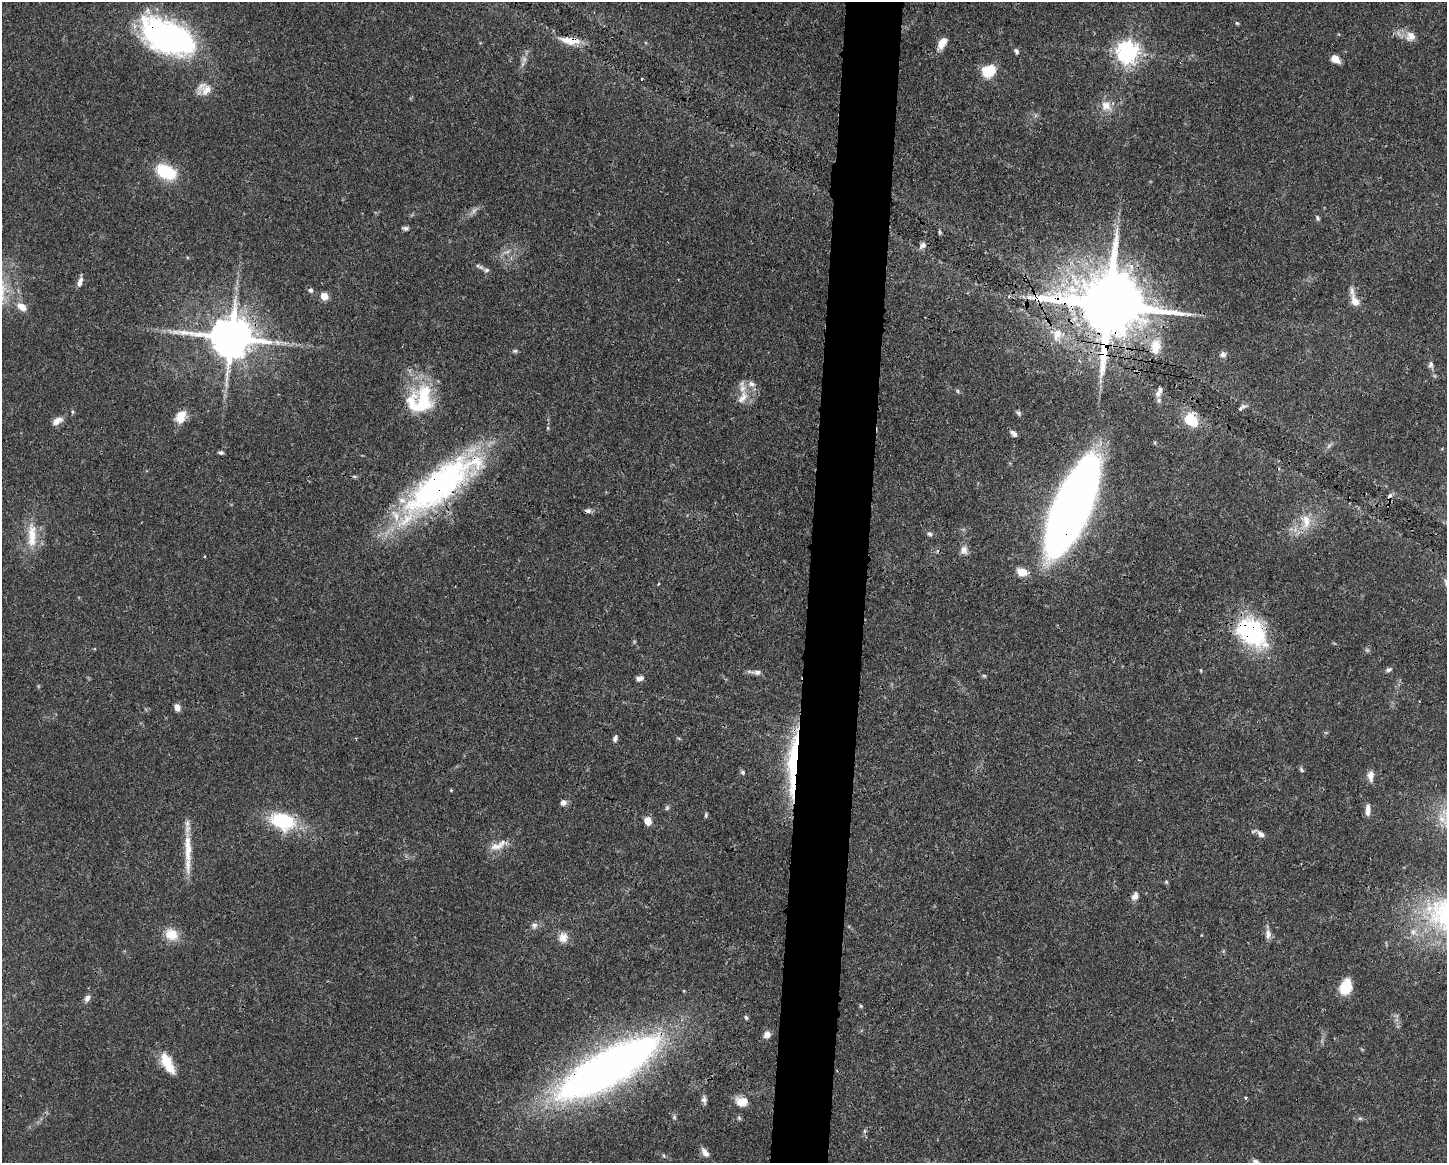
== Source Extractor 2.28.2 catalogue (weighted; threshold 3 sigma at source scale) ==
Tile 5 of 3 x 4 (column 2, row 2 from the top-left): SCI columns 1560-3004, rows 2328-3488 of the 4674 x 4656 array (HDU 1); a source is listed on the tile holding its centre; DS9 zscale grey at full resolution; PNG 1449 x 1165 px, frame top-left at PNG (2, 2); no overlay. Shown black and unused: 4% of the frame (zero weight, under 3 of 4 exposures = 1% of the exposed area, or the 3 px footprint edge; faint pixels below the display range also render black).
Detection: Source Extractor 2.28.2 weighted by HDU 2 'WHT'; one run over the whole footprint, this tile lists its part. Background 0.0441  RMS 0.0029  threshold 0.0131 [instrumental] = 3 sigma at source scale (4.5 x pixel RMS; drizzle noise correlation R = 1.50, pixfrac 1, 0.05/0.05 arcsec/px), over >= 5 px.
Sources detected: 109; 3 too faint to see at this stretch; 1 cosmic-ray / hot-pixel residue — not listed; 7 inside a brighter listed object's ellipse — not listed separately; the other 98 listed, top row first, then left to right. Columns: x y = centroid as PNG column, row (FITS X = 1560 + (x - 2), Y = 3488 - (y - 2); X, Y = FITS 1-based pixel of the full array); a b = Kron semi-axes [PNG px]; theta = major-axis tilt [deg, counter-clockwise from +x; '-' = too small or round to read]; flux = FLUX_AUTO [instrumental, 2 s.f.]
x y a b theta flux
1237 23 5 4 - 0.37
1410 36 14 13 - 2.8
169 37 49 27 -25 98
570 40 29 9 -8 5.1
942 43 15 8 59 3.3
1016 51 6 5 - 0.81
1128 52 7 7 - 220
524 59 9 7 75 1.2
1335 59 10 7 -37 2.4
989 71 10 8 37 13
641 78 3 2 - 0.35
206 90 21 14 24 3.8
1106 106 16 13 -41 3.7
166 172 21 13 -26 14
1318 218 7 5 -70 0.57
406 228 8 5 -5 0.83
939 232 7 4 -82 0.48
922 245 10 7 39 1.3
486 270 9 6 -6 0.98
80 282 12 6 67 1.6
311 290 7 6 - 0.76
324 296 7 7 - 3.1
1009 296 4 3 - 0.33
1355 301 13 8 -62 3.1
1108 305 21 17 -13 3900
21 307 13 8 -35 2.9
1057 334 18 15 46 5.4
231 337 13 11 -7 1300
1155 346 22 14 86 5.7
515 351 6 5 - 0.53
1223 354 9 8 - 1
1431 364 8 6 -88 0.93
958 391 6 5 - 0.51
1158 394 8 7 - 1.3
424 397 42 21 -86 18
742 398 18 10 51 3.4
1240 409 7 5 44 0.8
73 412 5 4 - 0.44
1019 413 8 6 -45 0.66
181 417 17 12 61 4.2
1191 420 13 10 -47 10
57 421 14 7 30 2.1
1014 433 8 4 -39 1.2
1329 446 7 5 58 0.74
221 452 7 4 -5 0.67
440 485 104 31 38 91
1072 506 71 21 66 530
588 511 8 5 0 0.92
1306 521 22 13 -80 5.6
930 534 9 6 -32 0.83
32 536 37 12 -90 7.7
964 550 12 9 -77 1.8
1022 572 11 8 -18 4.2
1251 632 40 27 -41 34
1388 670 9 5 26 0.78
755 672 20 5 -4 1.6
984 676 5 4 - 0.42
639 678 9 5 10 1.3
177 707 8 6 -65 1.7
615 738 8 6 74 0.9
793 763 77 11 86 29
1301 770 8 5 -47 0.54
742 772 6 5 - 0.56
1370 776 14 7 -89 2
451 790 4 4 - 0.29
563 803 7 7 - 1.4
667 808 7 5 64 0.55
1368 810 15 6 89 1.8
706 815 7 4 85 0.48
282 821 30 19 -18 18
648 821 8 6 -68 3.3
1261 834 10 7 -42 1.5
496 846 24 10 10 3.7
188 848 52 8 -89 7.4
1166 882 5 5 - 0.4
1135 896 10 7 63 1.7
534 925 9 8 - 1.1
1413 932 10 9 - 2
171 934 18 14 -28 4.9
1268 934 15 8 88 1.7
563 937 14 12 82 2.7
1345 987 15 10 66 8.9
87 998 9 7 53 1.3
861 1006 5 4 - 0.35
746 1017 6 4 -63 0.48
767 1034 9 7 44 1.7
167 1063 26 11 -62 6.9
608 1068 91 26 30 270
1246 1098 4 4 - 0.39
704 1100 10 6 -86 1.1
742 1102 15 11 -8 4
674 1117 7 5 78 0.57
739 1118 6 5 - 0.51
1360 1118 6 5 - 0.54
864 1131 7 4 89 0.55
705 1152 14 7 -60 1.9
664 1156 7 4 -59 0.46
1255 1161 10 7 -13 1
Overlapping masked pixels (flux is a lower limit): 11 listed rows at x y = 169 37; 570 40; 1108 305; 231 337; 440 485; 1072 506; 588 511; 1251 632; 793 763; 282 821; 608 1068
Isophote crosses this tile's border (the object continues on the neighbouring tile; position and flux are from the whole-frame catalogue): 1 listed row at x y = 1255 1161